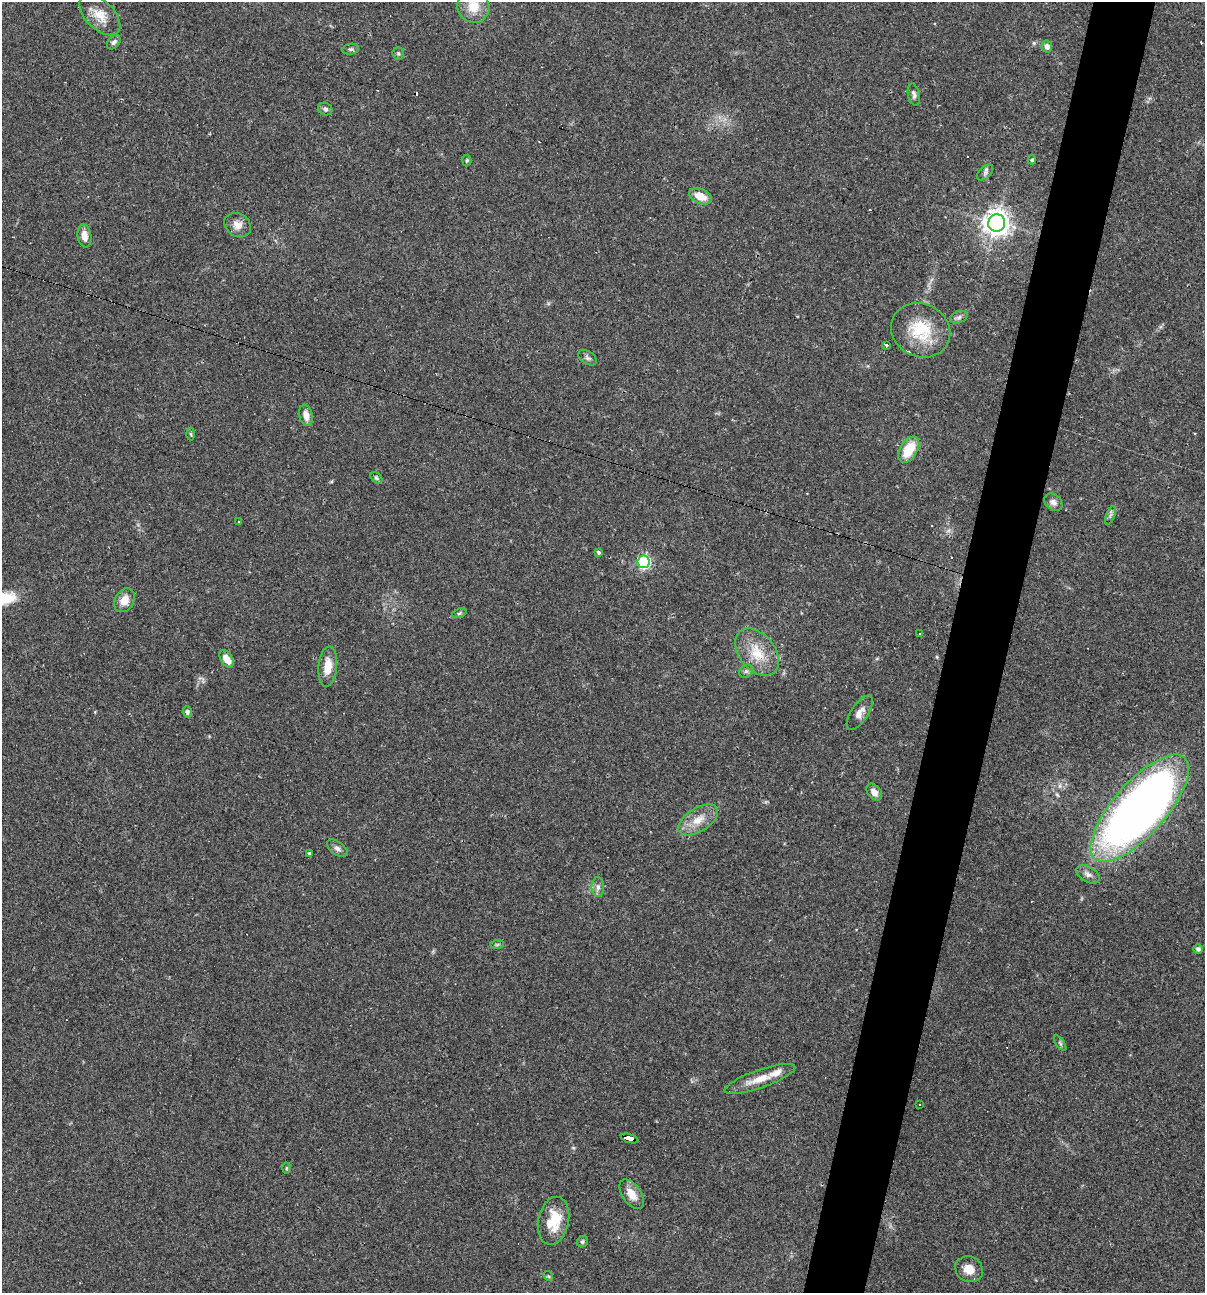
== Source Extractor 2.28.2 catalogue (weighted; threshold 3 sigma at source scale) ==
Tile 10 of 4 x 4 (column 2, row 3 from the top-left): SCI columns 1452-2654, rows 1292-2582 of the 5184 x 5165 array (HDU 1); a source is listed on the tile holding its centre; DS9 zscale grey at full resolution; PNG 1207 x 1295 px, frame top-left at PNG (2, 2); each listed source drawn as its Kron ellipse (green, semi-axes under 4 px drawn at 4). Shown black and unused: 5% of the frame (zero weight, under 2 of 3 exposures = <1% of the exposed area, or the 3 px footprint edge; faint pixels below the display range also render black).
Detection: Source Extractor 2.28.2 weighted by HDU 2 'WHT'; one run over the whole footprint, this tile lists its part. Background 0.0493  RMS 0.005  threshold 0.0227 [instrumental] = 3 sigma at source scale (4.5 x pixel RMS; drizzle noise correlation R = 1.50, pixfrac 1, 0.05/0.05 arcsec/px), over >= 5 px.
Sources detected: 67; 9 cosmic-ray / hot-pixel residue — neither listed nor drawn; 2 inside a brighter listed object's ellipse — not listed separately; the other 56 listed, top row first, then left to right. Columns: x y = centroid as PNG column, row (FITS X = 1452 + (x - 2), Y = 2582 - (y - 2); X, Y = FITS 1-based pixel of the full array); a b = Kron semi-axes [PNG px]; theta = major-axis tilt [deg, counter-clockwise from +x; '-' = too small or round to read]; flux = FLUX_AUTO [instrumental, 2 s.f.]
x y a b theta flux
473 6 16 15 - 9.8
100 15 25 14 -44 8.3
114 42 8 6 49 1.4
1047 46 6 5 - 2.2
351 49 8 5 9 1.2
398 54 6 5 - 0.95
914 95 11 6 -77 1.6
325 109 7 6 - 1.2
1032 160 4 4 - 0.71
467 161 6 4 86 0.69
985 172 10 6 44 1.4
700 196 12 7 -23 7.1
997 223 8 8 - 480
238 225 14 11 -31 4.4
84 236 12 7 -80 4.3
959 317 9 6 20 1.5
921 330 30 26 -26 22
886 345 4 3 - 1.8
588 358 10 6 -33 1.4
306 415 11 7 -76 3.5
191 434 6 4 -87 0.66
909 450 14 8 59 13
376 478 7 4 -41 0.81
1053 502 10 7 -38 2.2
1110 515 10 3 69 1
239 522 3 2 - 0.44
598 552 4 4 - 1.1
643 562 6 6 - 78
124 600 12 9 60 6.2
459 613 7 4 20 0.91
919 634 3 2 - 0.63
757 652 27 17 -50 14
227 659 9 5 -57 5.6
328 667 20 9 85 8.5
746 671 7 6 - 1.3
187 712 6 4 -85 1.4
860 713 20 8 57 4
874 792 9 6 -53 3.1
1140 808 68 26 48 450
698 820 22 11 32 8.1
337 848 12 6 -37 1.9
309 853 3 3 - 0.53
1088 874 13 7 -31 2.5
598 887 10 6 -89 1.9
497 944 6 4 2 0.77
1198 949 5 5 - 1.5
1060 1043 9 4 -55 0.97
760 1079 37 9 19 8.9
919 1105 2 2 - 0.41
629 1138 9 4 -18 75
286 1168 5 3 - 0.54
632 1194 17 9 -55 5.5
554 1221 24 15 78 14
582 1242 6 5 - 1.1
969 1269 14 12 -30 6
548 1276 5 4 - 0.61
Overlapping masked pixels (flux is a lower limit): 1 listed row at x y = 629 1138
Isophote crosses this tile's border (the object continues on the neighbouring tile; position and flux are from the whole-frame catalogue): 1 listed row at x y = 473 6